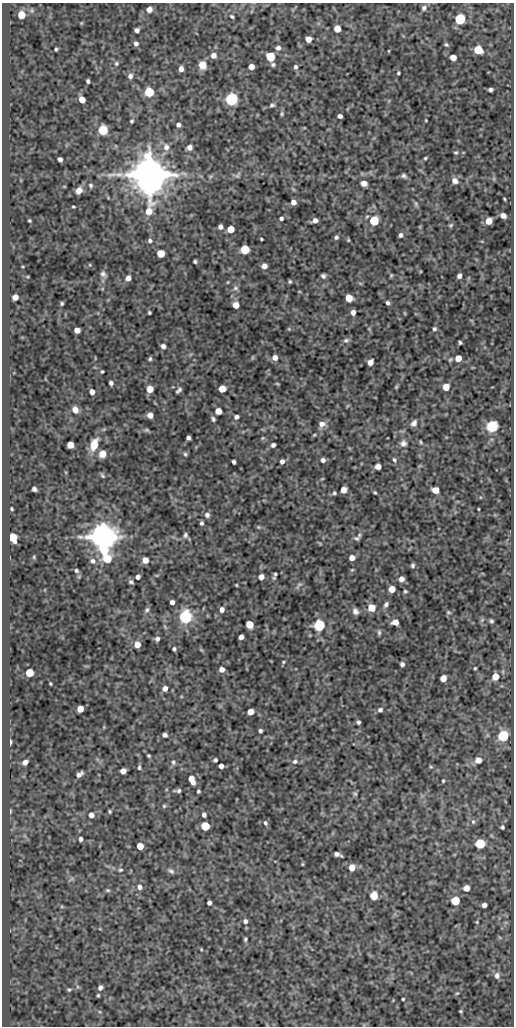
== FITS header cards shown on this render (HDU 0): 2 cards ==
NAXIS1  =                  512
NAXIS2  =                 1024

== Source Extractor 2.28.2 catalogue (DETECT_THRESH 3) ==
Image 512 x 1024 px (HDU 0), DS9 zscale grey, 1 PNG px = 1 image px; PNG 516 x 1028 px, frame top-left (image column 1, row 1024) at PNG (2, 3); no overlay
Background 51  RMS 0.55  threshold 1.64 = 3 sigma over >= 5 px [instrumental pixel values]
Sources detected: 256; all 256 listed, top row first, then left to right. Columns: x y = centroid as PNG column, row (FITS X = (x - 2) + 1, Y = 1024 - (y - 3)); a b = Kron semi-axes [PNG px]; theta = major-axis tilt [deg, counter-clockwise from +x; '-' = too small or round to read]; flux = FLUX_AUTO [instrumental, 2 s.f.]
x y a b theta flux
424 8 7 6 - 110
149 9 6 6 - 220
21 15 5 5 - 750
232 16 6 3 -44 52
460 19 6 6 - 3700
81 23 5 4 - 34
337 29 5 5 - 540
137 30 5 4 - 120
308 39 5 5 - 340
136 43 6 5 - 120
446 44 6 5 - 63
278 48 6 6 - 130
56 49 4 3 - 61
478 50 6 5 - 1300
389 51 4 2 - 27
213 55 6 6 - 200
270 57 6 5 - 1800
453 57 5 5 - 320
116 63 6 6 - 74
273 64 5 5 - 69
202 65 6 5 - 970
251 67 5 5 - 300
295 67 5 5 - 85
181 69 5 4 - 180
398 73 3 3 - 50
130 76 7 6 - 130
88 81 4 3 - 81
491 90 4 4 - 94
149 92 6 6 - 1100
232 99 6 6 - 8500
82 100 5 5 - 430
272 105 6 5 - 76
282 114 6 4 87 56
340 116 4 4 - 120
426 120 3 2 - 30
131 121 3 3 - 52
178 125 5 4 - 100
103 130 6 5 - 2300
166 147 9 8 - 210
189 147 5 5 - 190
456 152 5 4 - 50
425 158 4 3 - 45
60 159 5 4 - 110
149 175 11 9 -87 180000
238 175 11 6 61 89
404 176 6 5 - 88
210 177 7 5 18 63
455 181 8 7 - 190
364 183 5 5 - 300
91 185 5 5 - 62
79 190 6 5 - 330
504 199 3 2 - 35
293 202 5 5 - 180
416 204 7 5 -84 66
73 207 3 3 - 39
503 215 5 4 - 170
281 218 5 4 - 79
315 220 6 4 19 140
29 221 3 3 - 44
374 221 6 5 - 2100
489 221 5 5 - 430
451 225 6 4 23 54
220 227 5 4 - 120
230 229 5 5 - 590
401 235 5 4 - 100
336 237 5 4 - 76
261 239 3 2 - 43
348 240 4 4 - 38
150 241 5 5 - 88
245 249 5 5 - 1700
161 254 5 5 - 960
195 261 4 3 - 68
90 265 4 3 - 27
264 266 5 4 - 240
103 274 7 6 - 110
391 275 5 4 - 41
323 276 4 4 - 95
459 276 4 4 - 120
128 278 5 4 - 190
290 282 4 3 - 51
360 283 6 4 -19 40
235 288 8 7 - 100
15 297 5 5 - 270
349 298 5 5 - 690
62 303 3 3 - 55
388 303 4 4 - 79
236 305 5 5 - 450
353 312 5 4 - 160
149 313 3 3 - 51
405 313 5 3 - 33
289 329 5 3 - 34
434 329 4 4 - 68
77 330 5 5 - 270
346 340 8 6 13 100
460 342 4 3 - 54
163 346 5 4 - 140
275 358 5 5 - 230
458 358 5 5 - 460
150 359 4 4 - 62
450 359 6 4 49 47
370 362 5 5 - 250
102 371 3 3 - 49
111 383 4 4 - 96
277 384 4 3 - 38
396 387 5 4 - 41
446 387 5 5 - 570
150 389 5 5 - 560
222 389 5 5 - 680
179 390 8 4 46 84
92 392 5 4 - 170
347 406 6 3 71 33
75 410 6 5 - 320
218 411 5 5 - 430
150 415 5 5 - 290
236 417 6 5 - 110
213 419 6 4 -63 78
414 423 8 6 53 140
322 424 8 7 - 230
492 426 6 6 - 6400
147 430 7 5 0 62
314 435 5 4 - 40
188 438 4 4 - 110
263 438 5 5 - 50
421 442 5 3 - 44
403 443 8 8 - 170
94 444 13 7 72 630
70 445 5 5 - 560
273 445 4 4 - 110
102 454 6 6 - 450
185 454 6 5 - 67
323 460 5 5 - 120
394 460 7 5 -61 76
282 461 5 5 - 130
234 462 4 3 - 82
378 467 5 5 - 260
102 476 7 4 -46 60
322 479 5 3 - 31
34 489 5 4 - 110
343 490 5 5 - 310
435 490 5 5 - 480
375 492 4 3 - 48
334 493 5 4 - 56
12 509 3 3 - 47
478 509 3 2 - 30
207 515 7 6 - 140
202 523 4 3 - 75
258 527 6 5 - 49
185 535 7 6 - 90
359 535 10 5 63 79
13 537 6 5 - 1500
102 537 7 7 - 91000
357 538 7 4 -17 64
34 557 6 3 90 40
352 558 5 5 - 250
107 559 8 7 - 1100
145 560 5 5 - 330
93 561 7 7 - 120
413 565 5 4 - 74
76 571 4 4 - 62
275 574 5 4 - 65
138 577 4 4 - 130
261 577 5 5 - 250
401 579 5 5 - 190
131 582 5 4 - 72
236 585 3 2 - 31
299 585 12 5 54 89
392 589 5 5 - 560
405 591 3 3 - 49
172 602 4 4 - 150
386 604 8 5 56 100
371 608 5 5 - 850
147 610 8 6 61 95
222 610 5 5 - 190
355 611 6 5 - 150
448 612 6 4 -1 51
185 617 6 6 - 9300
491 621 4 4 - 65
395 622 6 5 - 270
249 624 5 5 - 990
319 625 6 6 - 6100
379 632 7 4 -89 70
241 637 5 4 - 170
157 639 6 5 - 120
137 645 5 5 - 370
174 649 4 4 - 79
201 650 8 3 -45 53
283 662 5 4 - 44
402 664 4 4 - 98
475 668 3 3 - 39
222 669 5 5 - 230
29 673 5 5 - 1100
495 676 5 5 - 610
443 678 5 5 - 400
50 684 3 2 - 38
165 688 6 5 - 220
80 709 5 5 - 450
380 710 6 5 - 99
250 712 5 5 - 440
358 722 4 4 - 80
260 731 4 3 - 73
165 735 5 4 - 120
503 736 6 5 - 4200
10 742 5 3 - 99
149 756 3 3 - 46
215 760 4 4 - 69
478 760 6 6 - 300
25 762 5 4 - 190
173 762 7 6 - 92
295 762 8 6 29 110
221 766 4 4 - 190
139 767 5 4 - 66
431 767 5 4 - 46
123 771 5 5 - 290
79 774 7 4 34 150
192 780 9 5 -67 400
443 781 4 3 - 50
179 791 6 5 - 84
198 791 3 3 - 57
355 794 7 5 -56 61
164 806 5 5 - 50
10 811 6 3 90 39
110 811 5 3 - 48
91 815 6 6 - 180
204 815 5 4 - 110
473 822 7 5 -89 82
265 823 7 5 -72 82
205 826 5 5 - 1500
502 827 4 3 - 65
81 839 5 4 - 99
480 844 6 5 - 2900
140 846 5 5 - 590
337 854 8 4 -22 140
302 864 5 3 - 34
352 868 6 5 - 390
120 870 6 4 13 55
171 871 9 5 -38 100
71 879 8 4 45 72
140 887 7 6 - 160
466 888 5 5 - 350
108 890 6 4 -2 56
374 896 6 5 - 1000
455 901 5 5 - 1300
209 903 4 4 - 110
484 905 4 4 - 130
62 907 6 4 -19 48
245 921 5 5 - 100
477 922 4 4 - 34
245 939 5 4 - 59
201 949 5 3 - 31
497 976 8 6 -90 160
100 988 5 5 - 100
69 990 5 4 - 52
457 993 5 4 - 45
98 995 3 3 - 43
403 999 3 3 - 42
460 1011 3 3 - 39